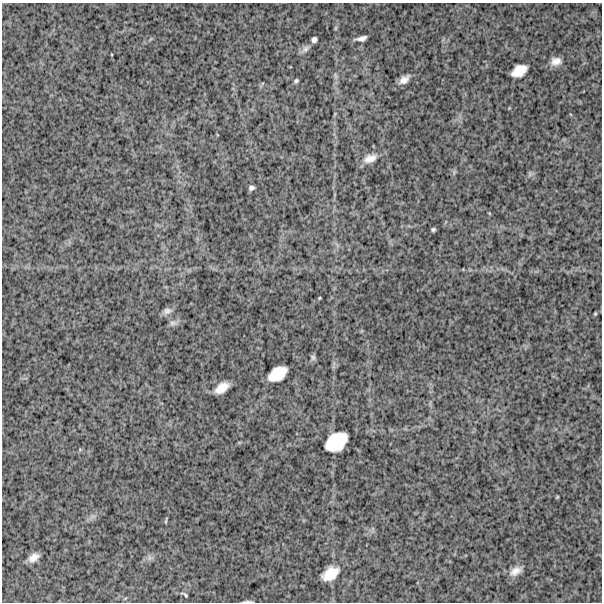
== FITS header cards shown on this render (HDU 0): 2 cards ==
NAXIS1  =                  600
NAXIS2  =                  600

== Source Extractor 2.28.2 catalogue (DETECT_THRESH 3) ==
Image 600 x 600 px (HDU 0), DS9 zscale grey, 1 PNG px = 1 image px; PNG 604 x 604 px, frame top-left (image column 1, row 600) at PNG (2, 3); no overlay
Background 1470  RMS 280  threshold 841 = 3 sigma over >= 5 px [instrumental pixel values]
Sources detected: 27; all 27 listed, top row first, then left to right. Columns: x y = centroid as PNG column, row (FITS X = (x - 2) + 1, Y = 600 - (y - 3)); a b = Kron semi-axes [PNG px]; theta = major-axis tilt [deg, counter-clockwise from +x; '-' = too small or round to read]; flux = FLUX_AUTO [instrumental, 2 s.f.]
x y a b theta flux
361 38 10 4 12 87000
314 39 5 5 - 57000
305 49 12 7 46 79000
556 61 13 10 7 140000
519 71 14 9 31 290000
335 76 9 4 -81 44000
404 80 10 6 39 120000
296 81 5 4 - 33000
370 158 19 10 21 190000
251 188 5 4 - 46000
433 229 4 3 - 31000
319 298 3 2 - 16000
167 311 12 8 15 87000
595 314 3 3 - 19000
173 323 11 7 4 67000
313 357 8 6 -89 44000
277 374 18 11 32 420000
222 388 14 7 34 230000
336 442 21 14 35 650000
557 497 4 3 - 18000
166 520 9 2 80 22000
34 557 10 6 34 140000
149 557 9 4 -90 47000
516 571 16 9 30 150000
330 574 16 10 34 340000
185 595 9 3 -34 30000
248 601 11 3 0 34000
At the frame edge (FLAGS 8, measured only in part): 1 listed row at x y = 248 601